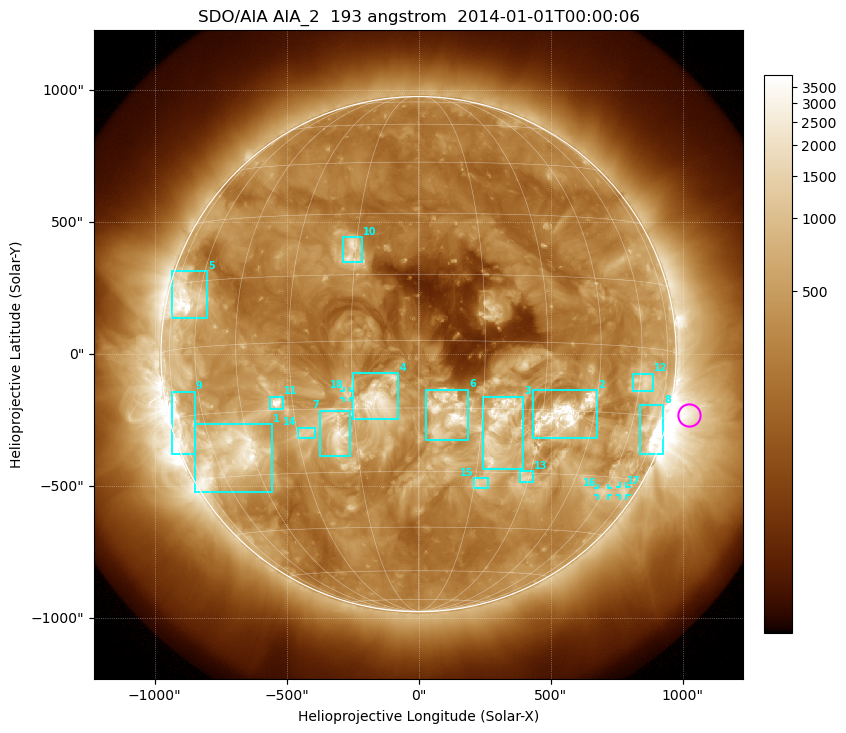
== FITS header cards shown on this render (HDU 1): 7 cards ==
TELESCOP= 'SDO/AIA'
INSTRUME= 'AIA_2'
WAVELNTH=                  193
WAVEUNIT= 'angstrom'
DATE-OBS= '2014-01-01T00:00:06.84'
CTYPE1  = 'HPLN-TAN'
CTYPE2  = 'HPLT-TAN'

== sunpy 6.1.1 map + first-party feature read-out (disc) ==
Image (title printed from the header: SDO/AIA AIA_2  193 angstrom  2014-01-01T00:00:06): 1024 x 1024 px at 2.4 arcsec/px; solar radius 976 arcsec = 407 px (full disc in frame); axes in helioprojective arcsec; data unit not stated in the header (colour bar unlabelled)
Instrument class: DISC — disc imager (sunpy class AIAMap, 193 A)
Bright regions (active regions / flare kernels): reference = the median radial profile (limb darkening/brightening removed); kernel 9 px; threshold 5 sigma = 812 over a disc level ~314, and >= 1.15x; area >= 12 px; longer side >= 10 px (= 24 arcsec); searched inside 0.97 R_sun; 18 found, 18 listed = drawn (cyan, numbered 1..; 3 of them under ~33 arcsec drawn as corner ticks so the feature stays visible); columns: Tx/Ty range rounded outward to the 5 arcsec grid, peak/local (2 s.f.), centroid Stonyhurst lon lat
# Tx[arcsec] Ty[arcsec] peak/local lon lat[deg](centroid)
1 -850..-555 -520..-265 11 -53 -25
2 435..680 -320..-135 15 +36 -16
3 245..395 -440..-160 8.1 +19 -19
4 -250..-75 -250..-70 8.7 -9 -13
5 -935..-800 135..315 12 -66 +11
6 25..190 -325..-135 11 +7 -16
7 -375..-260 -385..-210 7.6 -19 -20
8 840..930 -380..-195 13 +71 -17
9 -935..-845 -380..-140 9.8 -72 -17
10 -285..-210 345..445 5.9 -16 +20
11 -565..-510 -210..-160 11 -34 -13
12 810..890 -140..-75 4.8 +62 -8
13 385..435 -485..-445 5.1 +29 -31
14 -460..-390 -320..-275 3.9 -28 -20
15 210..265 -510..-470 4.1 +16 -33
16 680..720 -535..-505 4.2 +59 -34
17 760..790 -535..-500 3.7 +71 -33
18 -280..-260 -165..-140 3.7 -16 -12
Off-limb structures (1.02-1.3 R_sun): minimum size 162 px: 2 found; the strongest spans PA ~220..295 deg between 1.02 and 1.3 R_sun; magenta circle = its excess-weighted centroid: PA ~255 deg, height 1.08 R_sun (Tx ~1025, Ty ~-230 arcsec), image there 8.4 x the reference